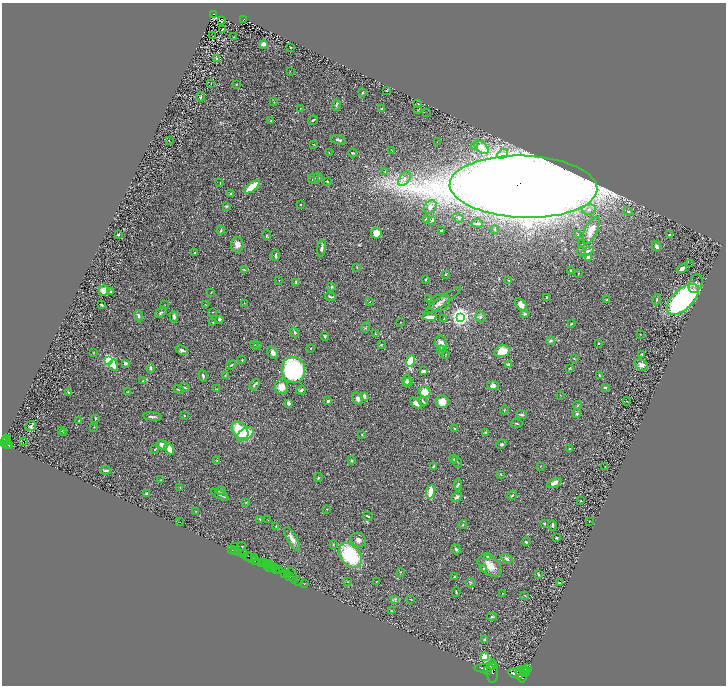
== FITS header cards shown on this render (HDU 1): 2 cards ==
NAXIS1  =                 1448
NAXIS2  =                 1367

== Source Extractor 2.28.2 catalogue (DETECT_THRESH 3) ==
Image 1448 x 1367 px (HDU 1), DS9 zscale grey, zoomed out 1/2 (1 PNG px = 2 x 2 image px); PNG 728 x 688 px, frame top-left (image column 1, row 1366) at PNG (2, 3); each listed source drawn as its Kron ellipse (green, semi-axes under 4 px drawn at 4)
Background 0.507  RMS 0.029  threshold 0.0885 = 3 sigma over >= 5 px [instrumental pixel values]
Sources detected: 337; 41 cannot appear on this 1/2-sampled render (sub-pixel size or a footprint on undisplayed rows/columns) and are neither listed nor drawn; the other 296 listed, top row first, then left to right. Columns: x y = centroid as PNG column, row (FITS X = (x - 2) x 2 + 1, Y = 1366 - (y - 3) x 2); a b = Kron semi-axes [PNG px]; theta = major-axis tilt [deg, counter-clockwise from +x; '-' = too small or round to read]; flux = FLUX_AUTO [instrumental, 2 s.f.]
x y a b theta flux
213 14 2 2 - 40
244 19 3 2 - 60
221 21 3 2 - 5.8
222 29 2 1 - 3.2
213 36 3 1 - 2.4
234 37 3 2 - 2.2
263 44 4 3 - 23
290 47 2 1 - 2.1
217 58 3 3 - 5.6
290 71 3 2 - 2
211 84 3 2 - 2
236 84 2 2 - 4.5
386 90 3 1 - 2.3
363 92 3 2 - 4.3
201 97 5 3 - 5.3
274 102 2 2 - 2.3
418 104 2 1 - 2.9
336 105 6 3 84 7.2
300 108 2 1 - 3.5
381 109 2 2 - 6.8
418 110 3 2 - 2.3
427 112 3 1 - 1.8
313 120 5 3 - 6.6
271 121 3 2 - 3.4
169 140 2 1 - 2.1
338 140 8 3 -12 16
437 142 2 2 - 1.6
313 144 2 1 - 2.4
474 146 2 2 - 24
481 147 8 5 -39 46
391 150 3 1 - 1.7
329 153 3 2 - 2.6
353 153 4 3 - 6.4
503 154 6 2 39 7.4
385 171 4 2 - 4
318 177 5 3 - 6.1
313 178 5 5 - 10
404 179 8 5 54 21
328 182 3 2 - 3
220 183 3 2 - 2.4
252 187 9 3 38 160
523 187 74 31 -2 21000
231 194 3 3 - 5.2
301 205 2 2 - 9.1
227 206 4 3 - 5.2
430 207 7 5 51 22
589 210 7 5 10 19
628 211 4 3 - 8.5
458 218 6 2 -25 6
427 220 2 2 - 77
432 220 4 3 - 7.1
477 223 5 2 - 8.6
221 230 4 3 - 7.2
442 230 3 2 - 5.1
494 230 3 3 - 4
591 230 15 6 64 59
376 233 5 5 - 63
118 235 3 2 - 8.1
267 235 5 2 - 4.9
578 235 3 1 - 2.8
669 235 3 2 - 9.6
582 244 2 2 - 1.7
237 245 8 6 89 30
656 246 5 3 - 17
321 248 8 3 82 14
588 251 6 4 19 12
194 252 2 2 - 7.8
581 252 5 3 - 6
276 255 6 3 87 11
588 257 4 3 - 15
691 264 2 1 - 4.1
357 267 4 2 - 2.7
682 268 5 4 - 19
244 270 4 2 - 4.4
571 270 4 3 - 4
578 273 3 2 - 2.9
445 274 3 2 - 6.3
426 279 3 2 - 4.8
279 280 2 1 - 1.7
508 280 2 2 - 6.8
296 282 4 3 - 5.2
696 284 10 6 69 27
332 287 2 2 - 25
104 290 5 5 - 44
111 292 3 2 - 5.8
211 292 3 2 - 3.1
330 297 5 2 - 8.7
547 297 3 3 - 6.2
429 299 2 2 - 2.8
683 299 19 10 43 1100
607 300 4 2 - 6.6
657 300 6 2 77 5.6
443 301 23 4 36 24
369 302 2 2 - 2.4
244 303 2 2 - 1.9
439 303 11 8 24 27
102 305 3 2 - 6.7
165 305 2 1 - 1.6
206 305 3 2 - 3.8
521 305 8 4 -50 37
213 312 2 2 - 2.4
161 313 6 3 35 7.3
524 314 4 3 - 9.7
138 316 5 3 - 11
174 317 5 3 - 17
430 317 7 3 -2 41
460 317 4 4 - 3300
480 317 5 5 - 12
219 319 2 2 - 43
444 319 2 1 - 1.9
213 322 3 3 - 3.8
401 322 2 2 - 1.9
571 324 3 2 - 4
366 327 5 2 - 5.3
294 332 5 3 - 8.5
375 334 2 2 - 3.1
640 334 2 2 - 2.3
325 336 4 2 - 7.3
550 341 4 3 - 12
441 343 8 5 -67 33
254 344 2 2 - 2.3
599 344 2 2 - 4.4
258 345 3 2 - 4.4
381 345 3 3 - 3.8
311 348 2 2 - 3.9
182 350 6 4 -27 16
441 350 4 4 - 8.1
502 351 8 5 15 110
94 353 4 2 - 2.3
273 353 6 4 -56 19
446 354 3 2 - 2.8
642 354 3 3 - 4.7
574 358 3 2 - 4.4
109 360 4 3 - 930
242 360 4 3 - 3.9
410 361 6 3 73 160
125 363 4 3 - 7.3
114 365 6 4 -84 38
231 365 5 2 - 4.9
509 365 2 2 - 67
641 365 7 5 -33 30
150 368 5 3 - 13
570 368 4 2 - 6.3
293 370 13 11 -79 610
423 371 4 3 - 11
225 375 3 2 - 3.3
599 375 3 2 - 5.5
203 376 6 3 -75 11
143 381 3 2 - 4
406 381 6 3 80 15
408 382 4 3 - 18
254 385 6 3 47 8.8
493 386 6 4 -4 21
184 387 5 2 - 6.4
282 387 7 6 - 49
605 387 2 2 - 32
178 389 5 2 - 6.8
216 389 3 1 - 1.8
301 390 5 3 - 9.6
69 392 3 2 - 7.2
128 392 4 3 - 4.4
425 392 6 5 - 70
560 395 3 2 - 2.5
364 396 4 2 - 26
358 399 7 5 -57 23
328 401 2 2 - 12
423 401 5 3 - 8.4
627 401 4 2 - 2.5
442 402 6 6 - 68
288 403 4 3 - 15
416 403 7 4 -42 24
577 405 4 2 - 3.6
504 410 5 1 - 2.6
577 414 2 2 - 14
184 415 2 2 - 4.6
521 415 6 3 -9 12
152 417 9 3 -7 12
95 418 3 3 - 4.6
79 420 2 2 - 3.3
517 423 6 2 -10 6.4
31 426 5 4 - 11
94 427 3 2 - 2.8
454 429 3 3 - 4.6
240 430 10 7 -47 220
62 431 3 2 - 2.5
64 432 3 2 - 3.3
485 432 3 3 - 5.3
245 434 9 5 32 200
362 435 3 2 - 3
7 439 5 3 - 750
5 441 2 1 - 180
3 442 3 2 - 800
24 442 3 1 - 3.5
7 444 4 2 - 290
502 444 6 4 24 8.6
162 445 5 3 - 34
9 446 3 2 - 280
569 448 2 2 - 3.7
155 449 3 2 - 4.5
169 449 6 4 -61 56
454 459 4 3 - 6.9
217 460 3 3 - 3.8
352 461 3 3 - 7.7
457 462 6 2 -65 4.3
540 466 2 2 - 1.8
605 466 2 1 - 2.2
433 467 4 2 - 4.4
106 470 5 3 - 8.5
500 474 3 3 - 4.7
318 478 4 3 - 4.6
161 480 3 2 - 2.1
554 483 8 4 25 33
458 485 6 4 85 8.2
180 487 2 2 - 2.8
220 491 5 3 - 13
430 492 7 3 81 110
147 494 4 3 - 7.6
220 495 9 3 -28 9
512 495 5 2 - 5.9
457 497 6 3 36 13
581 501 3 2 - 3.4
246 502 3 2 - 2.5
327 509 3 2 - 1.8
196 511 2 2 - 3.4
368 516 5 2 - 6.1
260 519 3 2 - 2.3
268 520 3 2 - 2.1
589 521 2 1 - 1.2
180 522 2 1 - 21
463 524 4 2 - 4
544 524 3 2 - 7.6
553 525 5 2 - 8.5
276 526 3 2 - 4.8
556 538 2 2 - 9.8
292 539 13 4 -61 35
358 540 8 7 - 23
526 542 3 2 - 8.1
333 544 3 3 - 4.2
235 546 2 1 - 1.2
242 546 4 2 - 2.9
456 549 5 3 - 8.3
232 550 2 1 - 19
234 551 2 1 - 61
238 553 3 2 - 140
244 553 2 1 - 100
350 555 14 9 -51 360
247 556 5 1 - 120
487 557 4 3 - 6.3
250 558 6 2 -44 130
254 558 2 1 - 180
507 559 6 4 -33 16
256 561 4 2 - 880
263 562 3 2 - 490
262 564 2 1 - 370
264 564 2 1 - 340
266 564 2 1 - 39
269 564 4 2 - 330
490 566 13 9 -38 73
268 567 4 1 - 140
271 568 3 1 - 630
275 568 3 2 - 950
483 569 4 4 - 9.7
276 570 2 1 - 290
278 570 4 3 - 430
400 572 3 2 - 2.5
284 574 2 1 - 430
538 574 4 2 - 6.7
287 575 2 2 - 610
292 576 8 3 -69 100
454 576 4 2 - 3.5
290 577 3 2 - 830
299 581 2 1 - 31
376 581 2 1 - 1.8
347 582 2 2 - 2.1
470 582 5 3 - 6.7
559 583 2 2 - 26
304 584 2 1 - 22
456 592 4 2 - 4.1
502 594 2 1 - 2.8
525 595 2 2 - 3.1
395 599 3 2 - 4.9
411 599 3 1 - 2.8
391 611 2 2 - 2.7
492 617 4 2 - 5.1
484 640 3 2 - 4.5
485 657 3 3 - 380
493 666 3 2 - 2000
484 668 9 4 4 11000
528 668 2 1 - 720
487 670 2 2 - 2000
493 671 12 5 89 6500
520 671 5 2 - 2700
523 672 4 2 - 2200
526 672 5 2 - 1300
516 674 8 4 -21 10000
523 676 6 3 74 3600
At the frame edge (FLAGS 8, measured only in part): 1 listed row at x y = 3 442
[41 sub-pixel or undisplayed-footprint detections neither listed nor drawn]